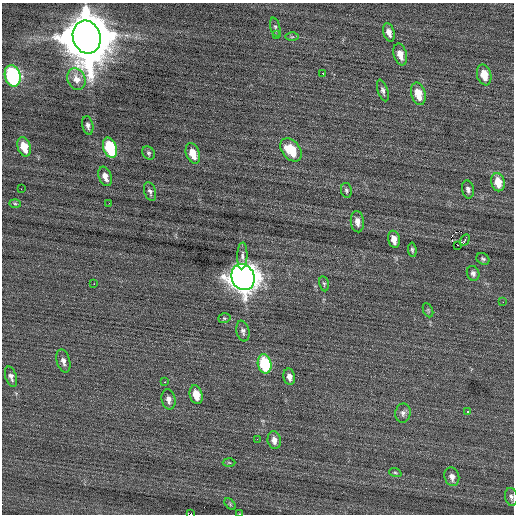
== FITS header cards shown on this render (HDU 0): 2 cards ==
NAXIS1  =                  512 / Axis length
NAXIS2  =                  512 / Axis length

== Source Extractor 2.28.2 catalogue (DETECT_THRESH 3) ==
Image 512 x 512 px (HDU 0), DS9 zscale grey, 1 PNG px = 1 image px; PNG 516 x 516 px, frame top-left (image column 1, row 512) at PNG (2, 3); each listed source drawn as its Kron ellipse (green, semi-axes under 4 px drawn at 4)
Background 0.0604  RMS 0.79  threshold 2.38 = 3 sigma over >= 5 px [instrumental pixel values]
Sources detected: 60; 1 with non-positive FLUX_AUTO (blend fragments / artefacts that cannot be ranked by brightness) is neither listed nor drawn; the other 59 listed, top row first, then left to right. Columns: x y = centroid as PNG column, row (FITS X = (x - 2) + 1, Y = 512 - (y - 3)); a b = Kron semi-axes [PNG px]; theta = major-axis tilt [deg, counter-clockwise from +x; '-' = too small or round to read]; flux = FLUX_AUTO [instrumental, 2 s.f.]
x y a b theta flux
275 27 10 4 -76 110
389 32 9 5 -73 320
277 35 3 2 - 110
87 37 17 14 -73 420000
292 37 6 4 0 73
400 54 11 6 -73 510
323 74 4 3 - 440
484 75 10 7 -76 860
13 76 11 7 -73 8300
76 79 11 8 -68 640
383 90 11 5 -72 180
418 94 11 7 -74 960
88 125 9 5 -79 180
24 147 10 6 -72 940
110 148 10 6 -72 3200
291 150 13 9 -51 1500
149 153 7 5 -53 110
193 153 11 6 -71 770
105 176 10 6 -69 370
498 182 9 6 -78 930
21 189 2 2 - 24
468 189 9 6 -79 180
346 190 7 5 -79 110
150 191 10 5 -73 160
109 203 2 2 - 23
15 204 6 4 -2 76
357 222 10 6 -84 360
394 239 9 5 -79 470
465 240 6 2 60 92
458 245 3 2 - 530
412 250 7 4 -83 93
242 256 13 5 87 210
483 259 7 5 -31 100
473 273 7 6 - 190
243 277 13 11 -66 71000
94 284 2 2 - 360
324 284 8 4 -80 89
503 302 3 2 - 48
428 310 7 4 -66 72
224 318 6 5 - 88
243 331 10 6 -78 180
63 361 12 6 -75 270
265 364 9 6 -78 3200
11 377 10 5 -72 230
289 377 8 5 -80 290
164 382 3 2 - 220
196 395 9 6 -76 830
168 399 10 7 -78 300
467 412 3 3 - 130
403 413 10 7 81 220
257 439 3 2 - 38
274 440 9 6 -80 350
229 463 6 4 -2 69
395 473 6 4 -19 68
452 477 9 7 -74 310
511 497 9 6 -79 160
230 504 7 4 -46 74
190 514 3 2 - 1000
240 514 4 2 - 37
At the frame edge (FLAGS 8, measured only in part): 3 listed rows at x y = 511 497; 190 514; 240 514
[1 non-positive-flux detection neither listed nor drawn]